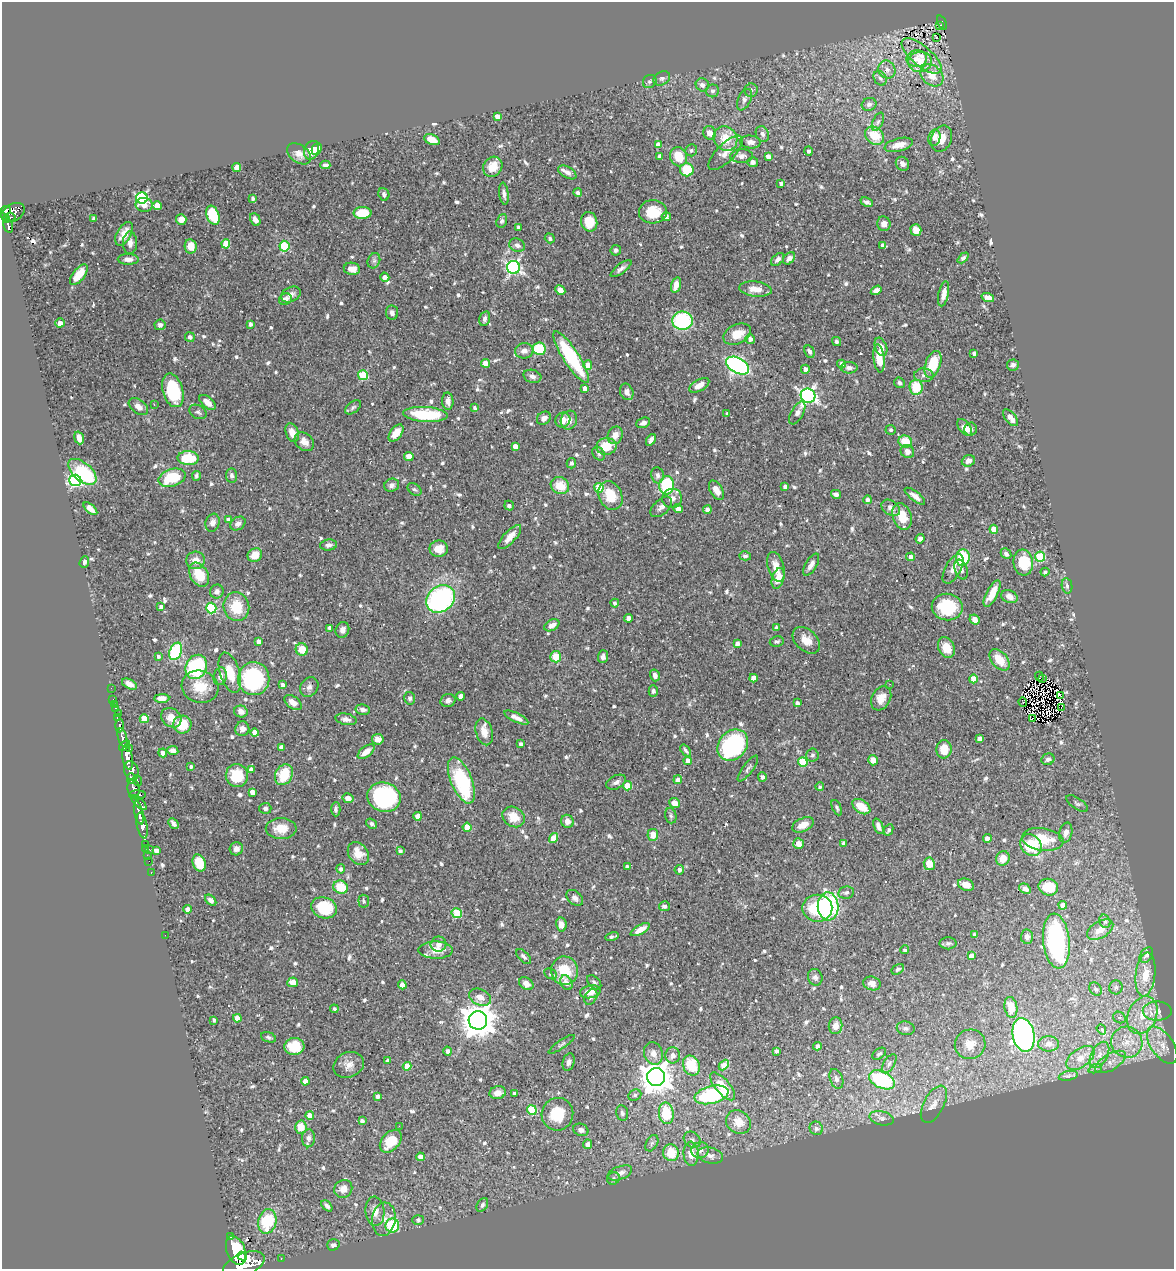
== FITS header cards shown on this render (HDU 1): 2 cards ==
NAXIS1  =                 1172
NAXIS2  =                 1267

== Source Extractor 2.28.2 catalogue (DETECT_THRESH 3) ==
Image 1172 x 1267 px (HDU 1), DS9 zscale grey, 1 PNG px = 1 image px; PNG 1176 x 1271 px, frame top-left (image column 1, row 1267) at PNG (2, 2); each listed source drawn as its Kron ellipse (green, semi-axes under 4 px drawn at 4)
Background 0.394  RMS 0.017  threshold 0.0495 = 3 sigma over >= 5 px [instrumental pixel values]
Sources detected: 775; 2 with non-positive FLUX_AUTO (blend fragments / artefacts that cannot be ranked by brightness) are neither listed nor drawn; of the other 773, the 500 brightest by FLUX_AUTO listed and drawn (273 fainter detections omitted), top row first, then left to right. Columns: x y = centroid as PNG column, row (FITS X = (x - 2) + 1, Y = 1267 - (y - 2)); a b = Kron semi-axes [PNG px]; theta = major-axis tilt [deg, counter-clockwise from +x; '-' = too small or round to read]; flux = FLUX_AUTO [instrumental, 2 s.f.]
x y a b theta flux
942 22 7 3 -67 95
940 25 3 3 - 15
936 37 3 2 - 2.7
922 56 25 10 -40 15
917 59 10 8 3 9.8
920 62 12 10 7 15
887 69 9 8 - 6.6
932 75 13 9 -39 18
662 78 9 6 31 3.2
880 78 8 6 -60 3.7
650 81 7 6 - 2.4
702 85 7 6 - 4.1
751 90 7 6 - 2.6
712 91 6 6 - 3.1
744 100 11 6 65 4.2
869 104 7 6 - 4
497 116 4 4 - 9.8
878 122 10 5 64 3.3
710 133 7 6 - 8.6
762 134 8 6 -65 4.2
874 136 10 8 -39 26
934 138 8 6 79 6.9
432 139 8 5 -23 11
725 139 13 11 -54 23
941 139 13 10 66 15
750 142 10 6 -4 6.3
658 145 4 4 - 8.2
899 145 14 6 13 11
317 149 6 4 64 8.2
312 150 9 7 67 13
691 150 6 5 - 3
809 151 4 4 - 2.4
726 153 22 9 45 13
299 154 13 8 -37 7.8
660 156 4 3 - 3.5
742 156 11 7 0 6.7
768 156 4 3 - 6.1
678 157 10 8 -71 25
753 162 5 5 - 4.6
902 164 7 6 - 4.8
325 165 5 4 - 3.1
237 167 4 4 - 18
493 167 10 9 - 20
687 170 7 6 - 36
567 172 10 5 -30 6.2
781 183 3 3 - 3.8
578 193 4 4 - 3.8
384 194 6 5 - 2.8
504 194 11 4 -83 4.3
142 198 6 6 - 150
253 198 4 3 - 3.2
867 202 6 3 -24 3.3
144 205 8 7 - 7.2
157 205 5 4 - 14
6 210 5 4 - 220
653 212 14 11 3 26
13 213 13 8 31 480
363 213 9 6 0 29
213 215 10 6 -68 41
11 217 5 2 - 60
666 217 4 4 - 6.4
94 218 4 3 - 2.4
7 220 4 3 - 77
181 220 5 5 - 12
255 220 6 5 - 6.8
502 221 7 5 67 2.7
589 222 10 8 -77 26
884 224 7 6 - 7.3
8 226 7 4 -74 110
518 227 4 3 - 3.3
916 230 6 5 - 11
124 234 13 7 59 14
550 238 5 4 - 2.9
130 243 11 7 90 5.7
226 244 4 4 - 33
517 245 8 6 -23 4.6
883 245 4 4 - 4.4
191 246 7 6 - 17
284 246 5 5 - 49
616 250 5 5 - 2.7
789 258 7 5 46 5.2
963 258 6 4 43 2.3
128 259 10 5 -1 5.5
778 259 8 5 44 3.9
374 261 8 6 69 3
513 267 6 6 - 270
352 269 8 6 -9 8.7
621 269 12 5 37 4.3
79 275 12 6 52 17
385 277 5 4 - 5.9
676 285 8 4 75 9.5
755 289 16 7 -7 11
560 290 5 4 - 6.3
876 290 6 4 33 5.8
291 294 10 7 25 5.5
944 294 13 5 78 7.3
988 297 6 4 -19 5.8
285 299 7 5 23 4.8
392 313 7 6 - 3.8
485 319 7 5 74 3.3
683 321 10 9 - 96
60 323 5 4 - 5.2
250 324 4 3 - 4.2
160 325 5 5 - 4
737 334 14 9 24 21
190 337 5 5 - 3.2
750 339 5 4 - 4.9
836 342 5 4 - 2.3
881 347 9 6 -69 9.7
539 349 6 6 - 48
524 351 9 7 8 6.6
809 352 6 4 -65 3.2
974 354 4 3 - 4.4
571 357 30 8 -57 99
879 358 14 5 -83 19
485 363 4 4 - 11
841 364 4 4 - 4.1
933 364 14 7 71 31
588 365 4 4 - 14
1013 365 6 5 - 3.7
738 366 12 7 -29 250
849 368 8 6 0 4.5
805 369 4 4 - 5.7
363 375 5 5 - 61
924 375 10 7 -1 4.5
532 376 9 6 -17 4.1
899 383 6 5 - 3.3
699 385 11 5 28 11
916 387 7 6 - 31
585 389 4 4 - 9
173 390 17 10 -74 62
627 392 8 6 -67 5.7
808 396 7 7 - 340
448 401 8 5 -86 6.5
207 402 10 5 -40 8.3
154 405 3 2 - 3.1
138 407 11 7 -36 6.8
353 407 9 5 37 2.5
475 408 4 4 - 2.6
198 412 9 6 -30 3.1
797 413 12 6 61 6.1
425 414 22 7 -4 60
727 414 3 3 - 2.3
544 418 7 6 - 5.5
1010 418 10 5 -51 9.8
563 420 8 7 - 7.8
569 420 9 8 - 7.2
643 423 7 5 22 4.2
964 427 9 5 -52 9.1
971 429 6 6 - 3.3
891 430 5 5 - 2.5
292 433 10 6 -70 9.5
396 433 10 5 52 16
615 435 9 7 68 8.6
79 438 6 4 -71 8.6
651 440 6 3 57 3.8
905 441 7 6 - 23
304 442 11 8 -41 7.9
515 446 4 4 - 7.7
606 446 10 8 7 25
907 452 7 6 - 6.4
599 454 7 5 -56 3.1
409 457 5 4 - 13
188 458 10 7 -2 44
968 461 7 5 19 5.4
571 463 5 4 - 2.9
82 472 17 9 -41 79
657 475 8 6 -81 4.1
196 476 5 4 - 2.4
232 476 7 5 -84 3.2
172 478 14 8 17 45
75 480 6 6 - 150
392 485 7 6 - 3.8
667 485 9 7 82 66
560 486 9 8 - 21
785 487 4 4 - 4.2
599 488 5 4 - 45
414 489 7 5 -36 2.4
716 490 11 6 -60 9.7
836 494 5 4 - 4.2
610 495 15 11 -64 28
915 496 12 5 -37 6.3
672 498 10 9 - 7.2
867 500 4 4 - 3.6
509 506 5 4 - 2.8
661 507 13 7 43 5.1
891 508 10 7 -34 6.6
90 509 8 4 -42 7.4
678 509 5 4 - 7.6
707 510 4 4 - 4.9
902 516 14 9 -71 20
228 520 4 4 - 6.1
213 523 9 7 72 6.5
238 524 8 6 34 5.7
994 529 4 4 - 15
510 537 15 6 47 13
920 539 5 4 - 4.3
329 545 8 5 8 4
439 549 9 8 - 13
1006 554 6 4 -45 3.1
255 555 7 6 - 15
745 556 6 4 -15 2.6
911 557 4 4 - 6.4
1040 557 5 5 - 77
963 558 8 7 - 47
196 560 9 9 - 11
84 562 6 4 69 2.4
1023 562 13 10 -83 36
811 565 12 5 59 6
776 567 15 8 -74 12
953 569 16 7 61 8.1
961 569 10 6 -73 4.8
1045 572 4 4 - 3.1
199 575 13 9 -58 27
778 578 11 6 75 15
1067 586 8 5 -81 2.8
217 591 7 6 - 4.6
992 594 15 5 62 16
1009 597 8 6 -22 7.2
441 599 15 12 36 190
615 603 4 4 - 3.3
161 607 4 3 - 4.3
236 607 14 13 - 32
947 607 15 13 -8 49
211 608 5 5 - 84
629 618 4 4 - 5.3
975 619 5 4 - 7.2
552 625 8 5 29 6
330 628 4 4 - 4.6
776 628 4 3 - 2.9
342 630 8 6 67 5.5
806 640 16 10 -42 14
258 641 4 4 - 8.2
777 641 7 5 9 2.5
737 643 4 4 - 4.3
946 648 11 8 -65 14
302 649 6 6 - 21
176 651 9 6 66 99
158 656 4 3 - 2.7
556 657 6 5 - 23
603 657 6 5 - 4.4
999 660 12 7 -49 20
196 667 12 10 66 83
230 673 21 10 -72 26
655 675 6 5 - 4.7
220 676 9 6 75 5.6
1039 677 5 3 - 2.5
753 678 4 4 - 7.9
1043 678 3 2 - 2.7
254 679 16 16 - 130
973 679 4 4 - 14
129 684 8 4 -28 7.9
890 684 2 2 - 2.7
283 685 3 3 - 3.7
200 687 18 16 -15 26
309 687 10 8 57 4.6
111 688 2 2 - 4.3
653 691 5 4 - 3.6
460 696 4 4 - 10
1061 696 3 3 - 320
162 698 7 4 2 8.3
410 698 6 5 - 2.7
881 698 13 9 61 13
113 699 3 2 - 11
448 700 7 6 - 4.4
293 702 10 6 -36 8.4
1023 702 5 3 - 3.1
797 703 4 3 - 3.6
114 705 3 2 - 14
115 708 3 3 - 34
1061 708 3 2 - 920
363 710 7 5 -10 4.5
241 711 7 6 - 5.3
118 713 2 2 - 5.5
118 718 3 3 - 57
171 718 11 9 -39 11
516 718 13 4 -26 6.8
1032 718 3 2 - 5500
144 719 4 4 - 28
346 719 11 5 -11 5.2
182 725 9 9 - 30
120 726 7 4 89 170
242 729 7 7 - 6.8
484 732 14 8 -75 13
255 733 4 4 - 9.9
122 737 9 4 -77 640
378 739 6 5 - 6.3
979 739 4 4 - 7.4
521 744 4 4 - 2.6
733 745 17 13 47 150
124 746 6 4 39 340
281 747 4 4 - 4.2
130 749 4 2 - 79
944 749 9 7 86 17
686 750 6 3 -53 2.6
173 751 5 4 - 4.7
366 752 10 5 38 11
163 753 4 4 - 5.7
812 755 6 6 - 2.6
127 758 12 5 -78 1400
1048 759 6 5 - 3.6
873 760 5 5 - 8.8
688 761 4 4 - 11
803 762 5 5 - 52
191 767 3 3 - 2.5
251 769 4 3 - 5
748 769 15 5 53 3.1
131 771 10 7 -72 620
284 775 11 8 63 38
237 776 11 11 - 32
762 777 4 4 - 3.4
131 779 5 3 - 250
461 780 24 10 -68 93
678 780 4 4 - 7.8
138 781 5 3 - 99
616 782 10 6 27 4.9
627 786 4 4 - 26
820 787 4 4 - 2.3
134 789 9 6 -81 470
252 792 4 4 - 9.4
137 795 8 4 0 280
384 797 17 14 -17 150
348 798 5 4 - 6.8
139 803 9 4 -43 220
674 803 5 5 - 7.9
1077 803 12 5 -33 3
861 807 10 6 -34 20
265 808 6 5 - 3.3
837 808 8 4 -65 2.3
336 809 7 4 90 2.7
139 813 12 4 -77 710
418 816 4 4 - 14
671 816 8 5 -74 2.6
514 817 12 9 -35 17
567 821 7 6 - 8.5
173 824 6 4 -48 3.7
372 824 6 4 -35 2.5
803 825 11 6 23 12
142 826 13 5 -78 940
878 826 8 4 -68 5.4
467 827 4 4 - 19
281 828 15 10 1 19
889 830 6 4 63 3.1
1066 833 10 6 77 5.9
653 835 6 5 - 12
553 838 5 4 - 15
987 838 4 4 - 4.9
1043 839 21 11 -8 35
844 843 4 3 - 4.5
145 844 3 2 - 16
798 844 5 5 - 7.1
1031 845 12 10 -48 50
146 848 3 2 - 7.6
236 849 7 6 - 5.8
150 850 3 2 - 35
156 851 4 4 - 9.2
400 851 4 4 - 3.5
358 853 12 9 -54 16
147 855 2 2 - 7.8
1003 858 7 6 - 16
149 861 2 2 - 6.3
199 863 9 6 -67 21
929 864 6 5 - 18
627 867 4 4 - 3.2
341 869 4 4 - 2.8
679 870 5 4 - 4.6
151 872 3 2 - 14
966 885 8 6 -22 10
341 887 7 6 - 27
1048 887 10 8 -15 38
1025 889 6 4 -32 5.8
846 893 8 6 11 2.6
575 898 9 6 -43 5.2
211 900 7 4 -43 4.2
364 901 6 5 - 2.8
1063 905 4 4 - 8.9
664 906 5 5 - 2.8
828 906 14 10 -87 130
324 908 13 10 -18 45
817 908 15 13 0 51
188 909 4 4 - 7.7
457 913 5 5 - 56
1105 921 7 5 -65 2.5
561 924 7 5 -79 7.4
1100 929 14 8 31 13
640 930 10 4 30 10
165 935 2 2 - 27
975 935 4 4 - 4.9
612 937 6 3 15 2.4
1027 937 7 6 - 4
1056 941 27 13 -84 180
948 943 8 6 0 2.6
438 944 8 7 - 5.8
435 950 17 8 0 14
905 950 4 4 - 2.3
1146 955 8 6 55 3.3
971 956 4 4 - 5.5
524 957 9 5 -45 3.3
898 969 7 4 32 2.5
565 971 14 13 - 34
550 974 7 5 -27 2.6
1145 975 22 9 83 16
815 977 8 7 - 4.1
293 982 5 5 - 11
594 982 8 5 -47 2.7
566 983 8 5 -61 6.5
872 983 9 6 -16 6.2
526 984 8 5 -36 7.2
402 985 4 4 - 11
1116 987 7 7 - 2.9
1096 989 7 5 -48 2.6
590 992 10 6 11 12
480 997 11 8 -26 8.6
591 997 8 6 61 3.1
1011 1007 10 6 -81 20
334 1009 4 4 - 2.4
1157 1011 14 9 0 9
1142 1015 20 14 66 29
237 1018 4 4 - 13
1119 1018 6 5 - 3.8
214 1020 3 3 - 2.3
478 1020 9 9 - 2200
836 1026 8 7 - 7.8
906 1028 9 7 -11 3.2
1101 1029 5 3 - 21
1024 1035 17 11 -78 400
268 1037 8 5 -19 2.3
1127 1042 16 15 - 25
562 1044 15 4 34 2.9
970 1044 15 14 - 16
1049 1044 10 7 0 5.6
1162 1045 21 11 -55 17
294 1046 10 8 5 27
817 1046 4 4 - 4.7
448 1051 4 4 - 4.8
776 1051 4 3 - 2.5
653 1053 11 9 -72 8.4
879 1054 8 5 37 3
673 1055 8 7 - 5.4
1099 1055 14 8 62 11
1080 1058 16 9 36 16
387 1061 3 3 - 3.6
569 1062 9 6 75 5.3
1110 1062 17 8 31 11
889 1064 11 5 58 4.1
349 1065 16 12 24 9.6
691 1065 10 8 -66 33
724 1065 6 4 48 19
407 1066 4 4 - 20
1095 1069 7 4 19 2.5
1068 1076 10 4 12 2.7
656 1077 9 9 - 1700
836 1079 10 6 -69 4
882 1080 14 8 -25 110
305 1081 4 4 - 9.6
723 1086 17 7 -49 27
498 1093 8 6 10 9.2
514 1093 4 3 - 3.4
635 1095 7 5 25 2.6
711 1095 17 8 13 100
377 1096 4 3 - 4.1
934 1104 20 10 62 13
532 1110 5 4 - 45
622 1113 8 6 -78 3.2
666 1113 11 7 -83 40
557 1114 16 15 - 36
310 1116 4 4 - 12
882 1118 12 7 -12 4.8
362 1121 4 4 - 3.7
738 1122 13 11 -37 16
399 1126 2 2 - 18
301 1127 6 6 - 16
816 1128 7 6 - 3.4
581 1130 8 6 -23 3.8
309 1138 9 6 87 4.3
692 1140 9 7 -38 4.1
391 1141 13 8 48 27
652 1143 9 5 60 3
588 1144 4 4 - 5.9
700 1150 9 8 - 6.2
671 1153 8 8 - 27
691 1154 12 7 -86 14
710 1156 13 7 -14 6
420 1157 4 4 - 8.7
620 1173 13 6 20 7.3
613 1179 6 5 - 2.5
343 1189 9 8 - 10
482 1205 7 5 59 2.8
327 1206 6 4 -46 3.5
375 1211 15 9 -85 11
384 1219 16 11 83 12
418 1220 5 5 - 2.7
267 1221 12 9 76 56
392 1226 7 7 - 60
230 1237 3 3 - 50
333 1245 6 5 - 3.5
236 1250 15 9 -69 3200
242 1256 5 4 - 520
281 1259 3 2 - 7.9
244 1265 22 11 22 3000
At the frame edge (FLAGS 8, measured only in part): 1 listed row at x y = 244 1265
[273 fainter detections neither listed nor drawn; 2 non-positive-flux detections neither listed nor drawn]